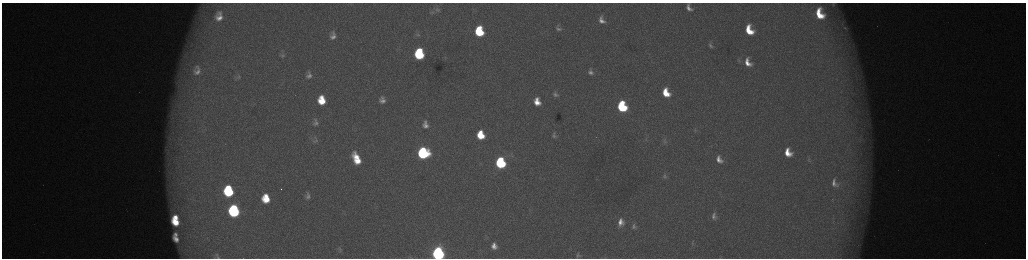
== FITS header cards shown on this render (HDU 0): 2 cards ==
NAXIS1  =                 2048 /fastest changing axis
NAXIS2  =                  512 /next to fastest changing axis

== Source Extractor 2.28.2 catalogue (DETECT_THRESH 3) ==
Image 2048 x 512 px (HDU 0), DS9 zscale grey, zoomed out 1/2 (1 PNG px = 2 x 2 image px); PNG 1028 x 260 px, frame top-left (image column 1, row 511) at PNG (2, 3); no overlay
Background 175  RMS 2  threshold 6.12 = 3 sigma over >= 5 px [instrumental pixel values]
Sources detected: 69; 6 cannot appear on this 1/2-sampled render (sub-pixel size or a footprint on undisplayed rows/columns) and are not listed; the other 63 listed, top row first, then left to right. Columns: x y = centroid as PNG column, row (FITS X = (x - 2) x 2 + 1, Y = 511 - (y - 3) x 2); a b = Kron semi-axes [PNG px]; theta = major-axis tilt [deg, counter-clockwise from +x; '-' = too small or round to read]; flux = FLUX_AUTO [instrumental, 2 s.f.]
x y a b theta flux
833 4 8 8 - 1900
689 8 7 4 -61 1800
437 10 7 5 1 1200
432 12 6 4 -3 680
820 14 13 9 -66 13000
219 16 12 10 89 5200
601 20 10 7 -71 3200
558 28 10 7 -54 2000
845 28 7 3 -60 860
749 30 10 7 -67 12000
479 31 8 6 -78 23000
418 35 6 4 -12 530
333 36 6 5 - 1900
710 45 9 4 -69 1100
419 54 8 6 -83 33000
282 55 7 6 - 1200
748 62 12 7 -64 5000
197 67 11 7 -19 2800
197 72 13 10 -5 3600
590 72 10 7 -69 2400
309 75 6 5 - 1600
238 77 7 5 34 1000
666 93 9 6 -66 9700
555 94 8 6 -63 1300
322 100 8 6 -84 10000
382 100 6 5 - 2100
537 102 7 5 -72 5000
622 106 8 6 -69 40000
316 123 6 4 -85 1300
425 125 8 6 -80 2500
695 130 6 3 -71 600
481 135 7 6 - 12000
554 135 6 4 -58 860
646 139 6 2 -82 400
316 140 6 5 - 870
664 141 10 6 -78 1500
788 152 8 6 -65 6800
423 153 8 7 - 59000
356 159 11 6 -66 11000
719 159 9 6 -61 3100
809 160 5 3 - 490
500 163 7 6 - 51000
664 176 9 6 -84 1400
834 183 7 4 -75 1800
228 191 9 7 -81 35000
308 196 6 4 -82 1400
266 198 8 6 -81 10000
234 211 8 7 - 61000
714 216 9 6 -75 1900
176 217 5 3 - 3900
176 222 8 5 -40 8700
621 222 7 5 -87 3200
634 226 7 5 -86 1100
176 234 4 3 - 1000
176 239 7 4 -52 2900
692 243 4 2 - 330
494 246 9 8 - 3800
340 249 9 3 -81 700
438 253 8 7 - 130000
217 255 5 4 - 600
577 255 7 5 82 820
218 257 8 4 -6 750
411 257 4 2 - 290
At the frame edge (FLAGS 8, measured only in part): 3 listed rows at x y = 833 4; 438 253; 218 257
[6 sub-pixel or undisplayed-footprint detections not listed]